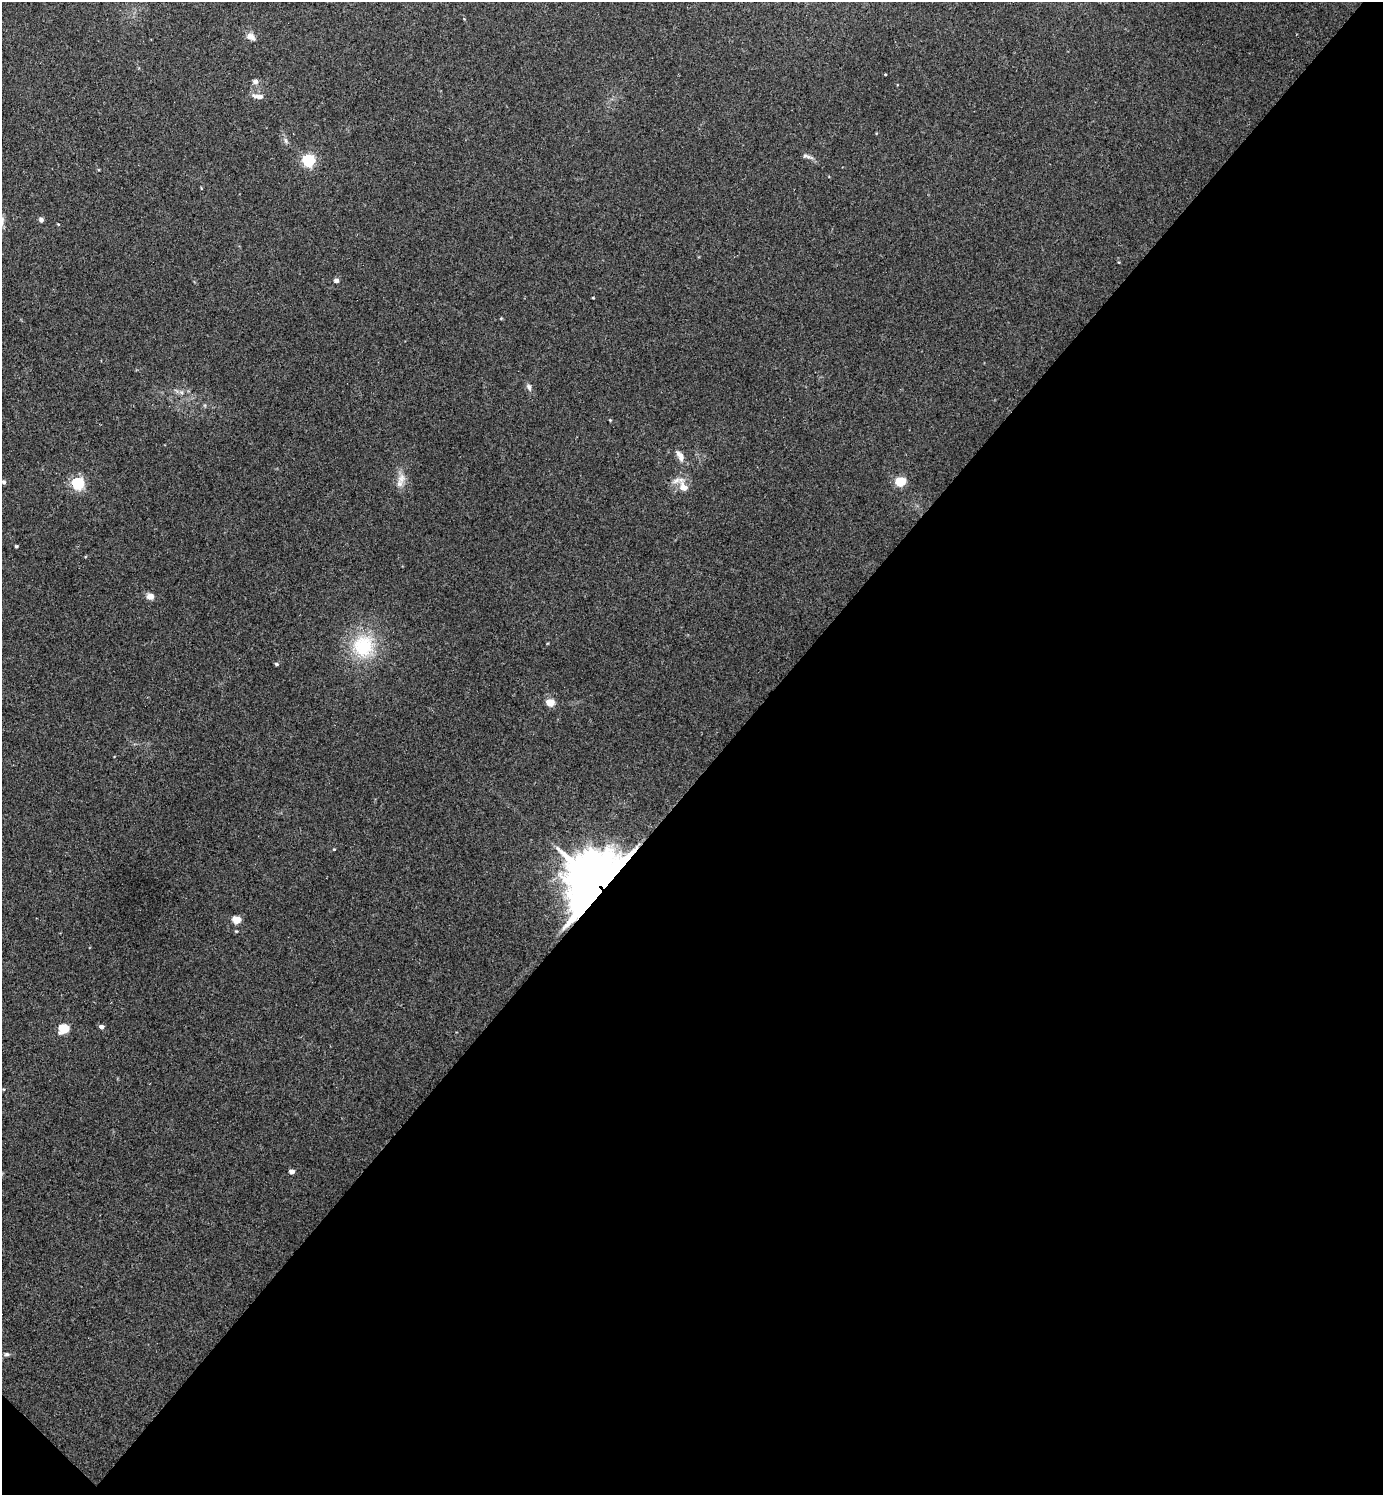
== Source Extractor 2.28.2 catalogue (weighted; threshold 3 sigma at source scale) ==
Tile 15 of 4 x 4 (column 3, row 4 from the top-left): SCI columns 3089-4469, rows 40-1532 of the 6045 x 6042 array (HDU 1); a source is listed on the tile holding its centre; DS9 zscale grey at full resolution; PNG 1385 x 1497 px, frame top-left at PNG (2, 2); no overlay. Shown black and unused: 48% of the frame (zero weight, under 2 of 3 exposures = <1% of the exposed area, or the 3 px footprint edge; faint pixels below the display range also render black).
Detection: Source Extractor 2.28.2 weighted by HDU 2 'WHT'; one run over the whole footprint, this tile lists its part. Background 0.0433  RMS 0.0074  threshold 0.0333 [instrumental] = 3 sigma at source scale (4.5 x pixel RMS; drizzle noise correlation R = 1.50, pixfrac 1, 0.05/0.05 arcsec/px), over >= 5 px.
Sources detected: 32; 1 inside a brighter listed object's ellipse — not listed separately; the other 31 listed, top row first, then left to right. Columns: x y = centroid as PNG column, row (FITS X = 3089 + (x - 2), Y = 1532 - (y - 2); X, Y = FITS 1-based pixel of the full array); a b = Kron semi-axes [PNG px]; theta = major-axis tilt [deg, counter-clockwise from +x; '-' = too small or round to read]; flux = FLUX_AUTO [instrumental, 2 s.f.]
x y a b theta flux
250 36 11 8 -29 4.5
255 81 7 6 - 2.9
258 96 16 6 -9 4.2
285 141 9 4 -81 1.7
807 156 17 4 -16 2.5
308 160 6 5 - 110
41 220 6 5 - 2.1
336 280 5 4 - 3.4
593 298 3 2 - 0.64
501 318 4 4 - 0.64
529 387 9 6 -61 2.7
610 420 3 3 - 0.61
680 456 17 7 -64 5.2
401 478 16 10 66 7
4 482 6 5 - 1.3
901 482 6 5 - 34
78 483 6 5 - 120
684 487 19 9 -68 8.2
16 546 4 3 - 0.83
150 596 9 8 - 4.3
363 646 34 31 60 44
276 664 5 4 - 1.1
550 702 5 5 - 17
334 849 4 3 - 0.63
597 884 31 27 59 3300
236 920 5 5 - 19
236 931 4 3 - 0.68
101 1027 5 4 - 3.1
64 1029 6 5 - 45
292 1171 4 4 - 3.9
7 1354 7 5 1 1.7
Overlapping masked pixels (flux is a lower limit): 1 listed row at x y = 597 884